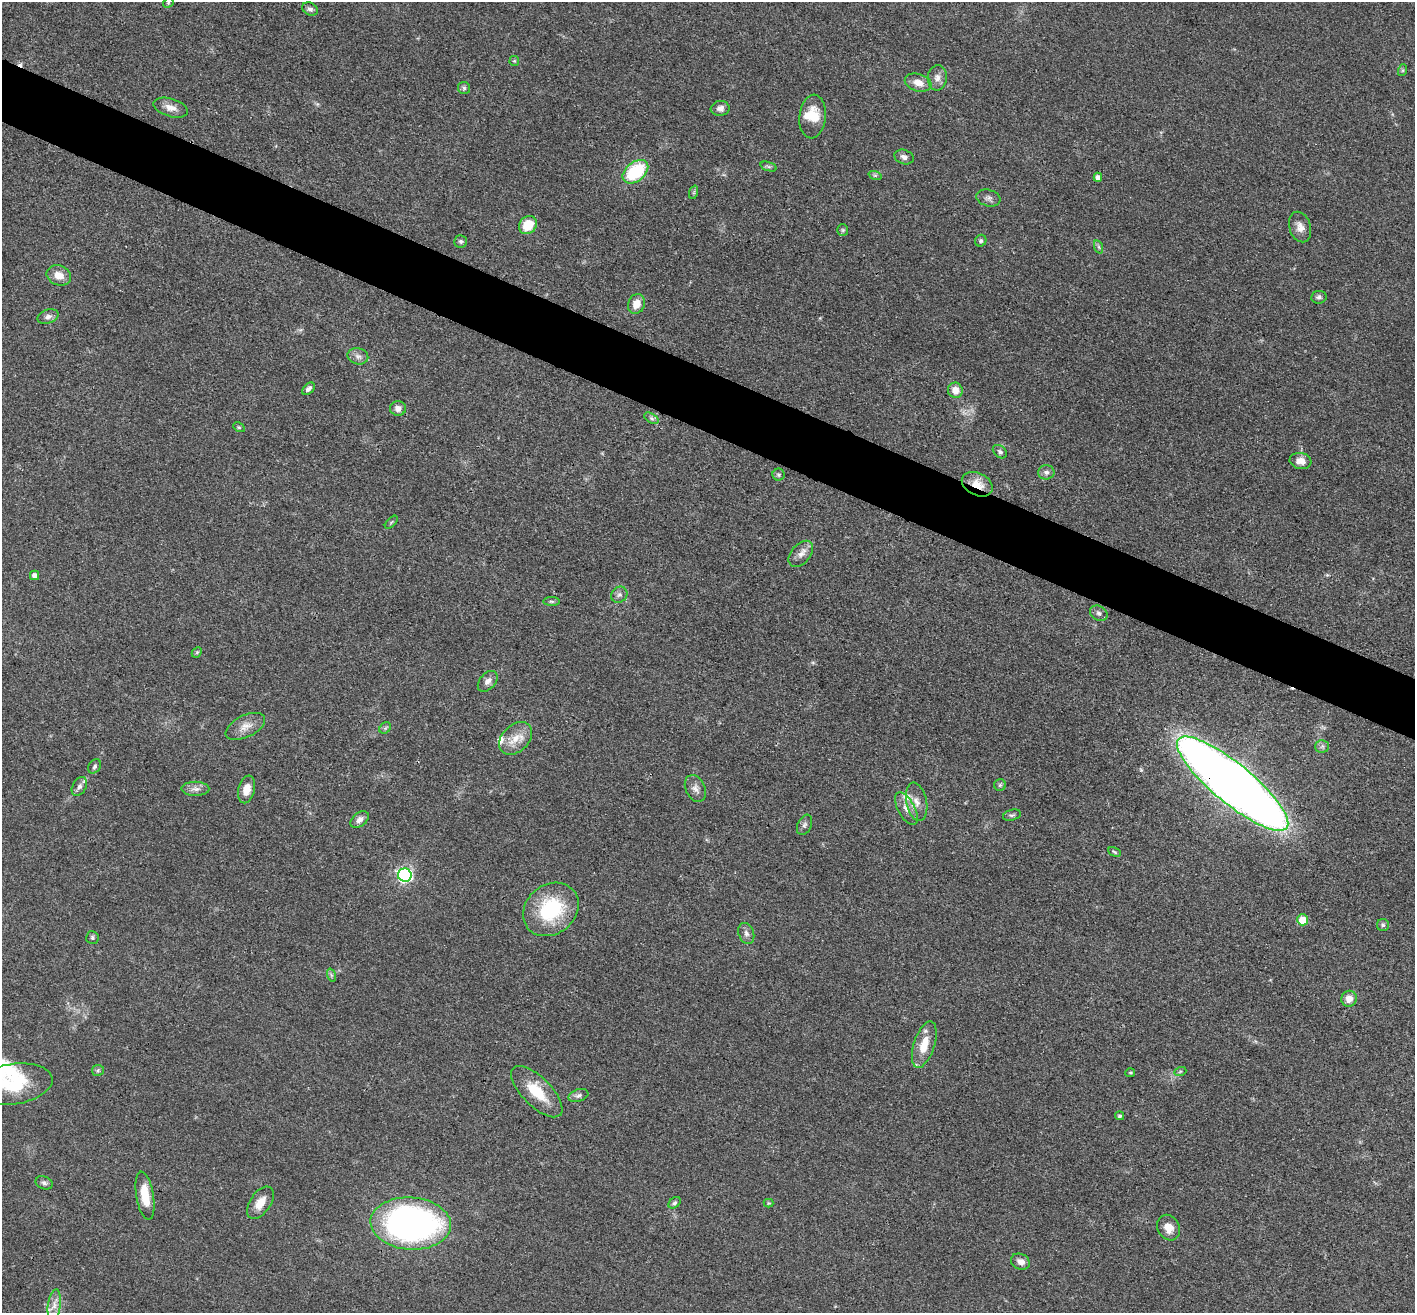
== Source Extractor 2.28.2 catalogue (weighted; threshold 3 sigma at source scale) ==
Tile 11 of 4 x 4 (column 3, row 3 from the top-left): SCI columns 2827-4239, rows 1590-2900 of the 5653 x 5665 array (HDU 1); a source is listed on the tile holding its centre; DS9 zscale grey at full resolution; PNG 1417 x 1315 px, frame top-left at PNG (2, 2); each listed source drawn as its Kron ellipse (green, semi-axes under 4 px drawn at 4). Shown black and unused: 5% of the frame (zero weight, under 3 of 4 exposures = <1% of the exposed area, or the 3 px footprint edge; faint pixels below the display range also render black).
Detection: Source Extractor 2.28.2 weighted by HDU 2 'WHT'; one run over the whole footprint, this tile lists its part. Background 0.0503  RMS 0.0048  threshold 0.0214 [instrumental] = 3 sigma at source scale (4.5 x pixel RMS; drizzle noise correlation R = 1.50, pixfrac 1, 0.05/0.05 arcsec/px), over >= 5 px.
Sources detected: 94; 1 inside a brighter object's white glare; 1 cosmic-ray / hot-pixel residue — neither listed nor drawn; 4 inside a brighter listed object's ellipse — not listed separately; the other 88 listed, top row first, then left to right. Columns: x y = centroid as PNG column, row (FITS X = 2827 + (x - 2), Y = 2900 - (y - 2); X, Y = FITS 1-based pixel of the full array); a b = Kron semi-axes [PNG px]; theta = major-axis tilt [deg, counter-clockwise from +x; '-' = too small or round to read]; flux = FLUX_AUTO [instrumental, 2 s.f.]
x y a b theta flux
168 3 6 4 46 0.7
310 9 8 6 -27 1.3
514 61 5 5 - 0.58
1403 70 6 4 71 0.66
937 78 12 9 84 3.1
918 83 14 8 -15 4.8
464 88 6 6 - 0.96
171 108 18 9 -17 4
720 108 9 7 7 2.3
813 117 22 13 84 10
904 157 10 7 -20 2.1
769 167 8 3 -19 0.9
635 172 15 9 39 31
875 175 7 4 -18 0.8
1098 177 4 4 - 2
694 192 7 4 71 0.74
988 198 12 8 -17 2
528 225 10 8 50 11
1300 227 15 10 -73 3.8
843 230 6 5 - 0.76
461 241 6 6 - 0.96
981 241 6 5 - 0.98
1099 247 7 4 -71 0.87
59 275 12 10 -22 5.2
1319 297 8 6 7 1.3
636 304 10 8 67 5.6
48 316 11 7 17 2
358 356 10 8 -14 2.2
308 389 7 5 45 1.7
955 390 8 7 - 4.7
398 408 8 7 - 2.7
651 418 8 4 -32 1.2
239 427 6 4 -29 0.67
1000 452 8 5 -40 1.1
1300 461 11 8 -10 4.5
1046 472 8 7 - 1.6
779 475 6 6 - 1
977 484 16 11 -26 8.2
391 522 8 3 45 0.56
801 554 15 9 49 3.5
34 575 5 4 - 2.6
619 595 8 7 - 1.9
552 601 8 4 -1 0.88
1099 613 9 7 -30 1.5
197 652 6 4 45 0.74
488 681 12 7 48 2.5
245 726 21 11 26 5.2
385 728 6 5 - 0.84
516 738 19 13 44 7.4
1322 746 7 6 - 1.3
95 766 8 5 58 1.2
1233 784 70 20 -39 1000
1000 785 6 6 - 0.92
79 786 10 6 60 1.9
195 789 14 7 -1 2.6
247 789 14 8 76 5.1
695 789 14 9 -64 2.9
917 802 19 10 -79 5.2
906 809 18 8 -61 4.2
1012 815 9 5 14 1.1
360 820 10 6 40 2.6
805 825 10 7 66 1.6
1114 852 7 4 -28 0.75
405 875 7 6 - 110
551 909 30 24 39 35
1303 920 5 5 - 8.5
1383 925 6 6 - 1.1
746 933 11 7 -71 2.1
92 938 6 6 - 1
331 975 7 4 -72 0.79
1349 999 8 7 - 4.4
924 1045 24 10 72 9.7
98 1070 6 5 - 0.87
1180 1072 6 4 20 0.65
1130 1073 5 4 - 0.57
13 1084 39 20 9 24
537 1092 33 14 -45 15
578 1095 10 6 18 1.5
1120 1116 4 4 - 0.86
44 1183 9 6 -21 1.3
145 1196 24 8 -80 11
260 1203 18 10 56 6.5
675 1203 7 5 38 0.98
769 1203 5 4 - 0.5
411 1223 40 26 -4 180
1169 1228 13 11 -59 5.3
1020 1262 10 7 -26 3.2
54 1305 16 6 82 3.5
Overlapping masked pixels (flux is a lower limit): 2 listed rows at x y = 977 484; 1233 784
Isophote crosses this tile's border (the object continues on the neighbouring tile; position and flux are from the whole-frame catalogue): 1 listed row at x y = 13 1084